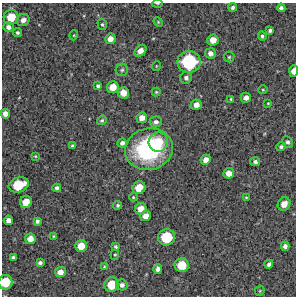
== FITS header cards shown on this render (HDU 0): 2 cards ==
NAXIS1  =                  294 /Length X axis
NAXIS2  =                  294 /Length Y axis

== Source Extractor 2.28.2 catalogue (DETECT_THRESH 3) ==
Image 294 x 294 px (HDU 0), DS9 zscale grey, 1 PNG px = 1 image px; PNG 298 x 298 px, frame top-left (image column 1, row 294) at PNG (2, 3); each listed source drawn as its Kron ellipse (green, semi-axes under 4 px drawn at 4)
Background 12700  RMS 340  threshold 1020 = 3 sigma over >= 5 px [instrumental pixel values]
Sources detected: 75; all 75 listed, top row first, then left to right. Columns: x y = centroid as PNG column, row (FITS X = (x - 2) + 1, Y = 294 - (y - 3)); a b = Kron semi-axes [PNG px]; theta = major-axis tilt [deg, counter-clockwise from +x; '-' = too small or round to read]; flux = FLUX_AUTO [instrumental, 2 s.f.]
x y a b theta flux
157 3 6 3 -1 2.6e+04
233 7 4 4 - 5.7e+04
281 8 4 4 - 6.1e+04
11 17 7 7 - 4.3e+05
23 20 7 6 - 1.2e+05
158 22 5 4 - 2.4e+04
102 24 6 4 -74 3.3e+04
8 27 5 5 - 9.8e+04
270 30 4 4 - 5.6e+04
17 32 4 4 - 4.1e+04
74 35 5 3 - 2.1e+04
262 36 4 4 - 4.8e+04
110 39 5 5 - 1.5e+05
213 40 5 5 - 1.9e+05
140 51 7 5 43 1.6e+05
210 53 5 5 - 1.1e+05
229 57 5 5 - 3.4e+04
189 62 11 11 - 1.3e+06
156 66 5 3 - 1.7e+04
122 70 6 6 - 4.6e+04
294 71 6 4 86 1.9e+05
186 78 6 5 - 7.0e+04
98 86 4 4 - 5.0e+04
113 87 6 6 - 2.5e+05
263 90 5 3 - 2.1e+04
156 92 4 4 - 2.9e+04
123 93 5 5 - 2.1e+05
246 98 5 5 - 1.1e+05
231 99 4 4 - 3.0e+04
268 103 3 3 - 1.9e+04
196 105 5 5 - 1.4e+05
5 114 5 4 - 1.2e+05
142 118 5 5 - 1.6e+05
102 120 5 4 - 3.9e+04
156 122 6 5 - 7.9e+04
158 142 9 9 - 4.7e+05
288 142 6 5 - 5.2e+04
122 143 4 4 - 6.8e+04
72 146 3 3 - 2.7e+04
281 147 5 4 - 4.6e+04
149 149 24 21 14 2.4e+06
35 156 3 3 - 2.0e+04
206 160 5 4 - 1.5e+05
255 162 5 4 - 6.9e+04
229 173 5 5 - 1.7e+05
19 185 10 7 17 6.3e+05
57 188 4 4 - 6.7e+04
139 188 6 6 - 3.4e+05
133 197 4 4 - 2.2e+04
246 197 3 3 - 2.2e+04
26 202 6 6 - 2.5e+05
284 204 7 6 - 2.2e+05
118 205 4 4 - 3.9e+04
141 209 6 5 - 2.1e+05
145 216 5 5 - 1.6e+05
8 220 5 5 - 1.1e+05
37 221 4 4 - 5.8e+04
54 236 3 3 - 2.0e+04
166 237 8 8 - 7.1e+05
30 239 5 5 - 1.9e+05
81 246 6 6 - 2.7e+05
285 246 4 4 - 7.9e+04
115 247 4 3 - 4.3e+04
115 255 5 4 - 2.4e+04
13 258 4 3 - 4.9e+04
40 263 4 4 - 4.9e+04
269 264 4 4 - 6.4e+04
182 265 7 7 - 4.4e+05
104 266 4 3 - 2.0e+04
158 269 5 4 - 8.3e+04
60 272 5 5 - 1.6e+05
5 282 7 7 - 4.8e+05
111 285 7 7 - 4.3e+05
122 285 5 5 - 8.0e+04
260 291 5 4 - 2.5e+04
At the frame edge (FLAGS 8, measured only in part): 3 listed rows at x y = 157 3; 294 71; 5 282